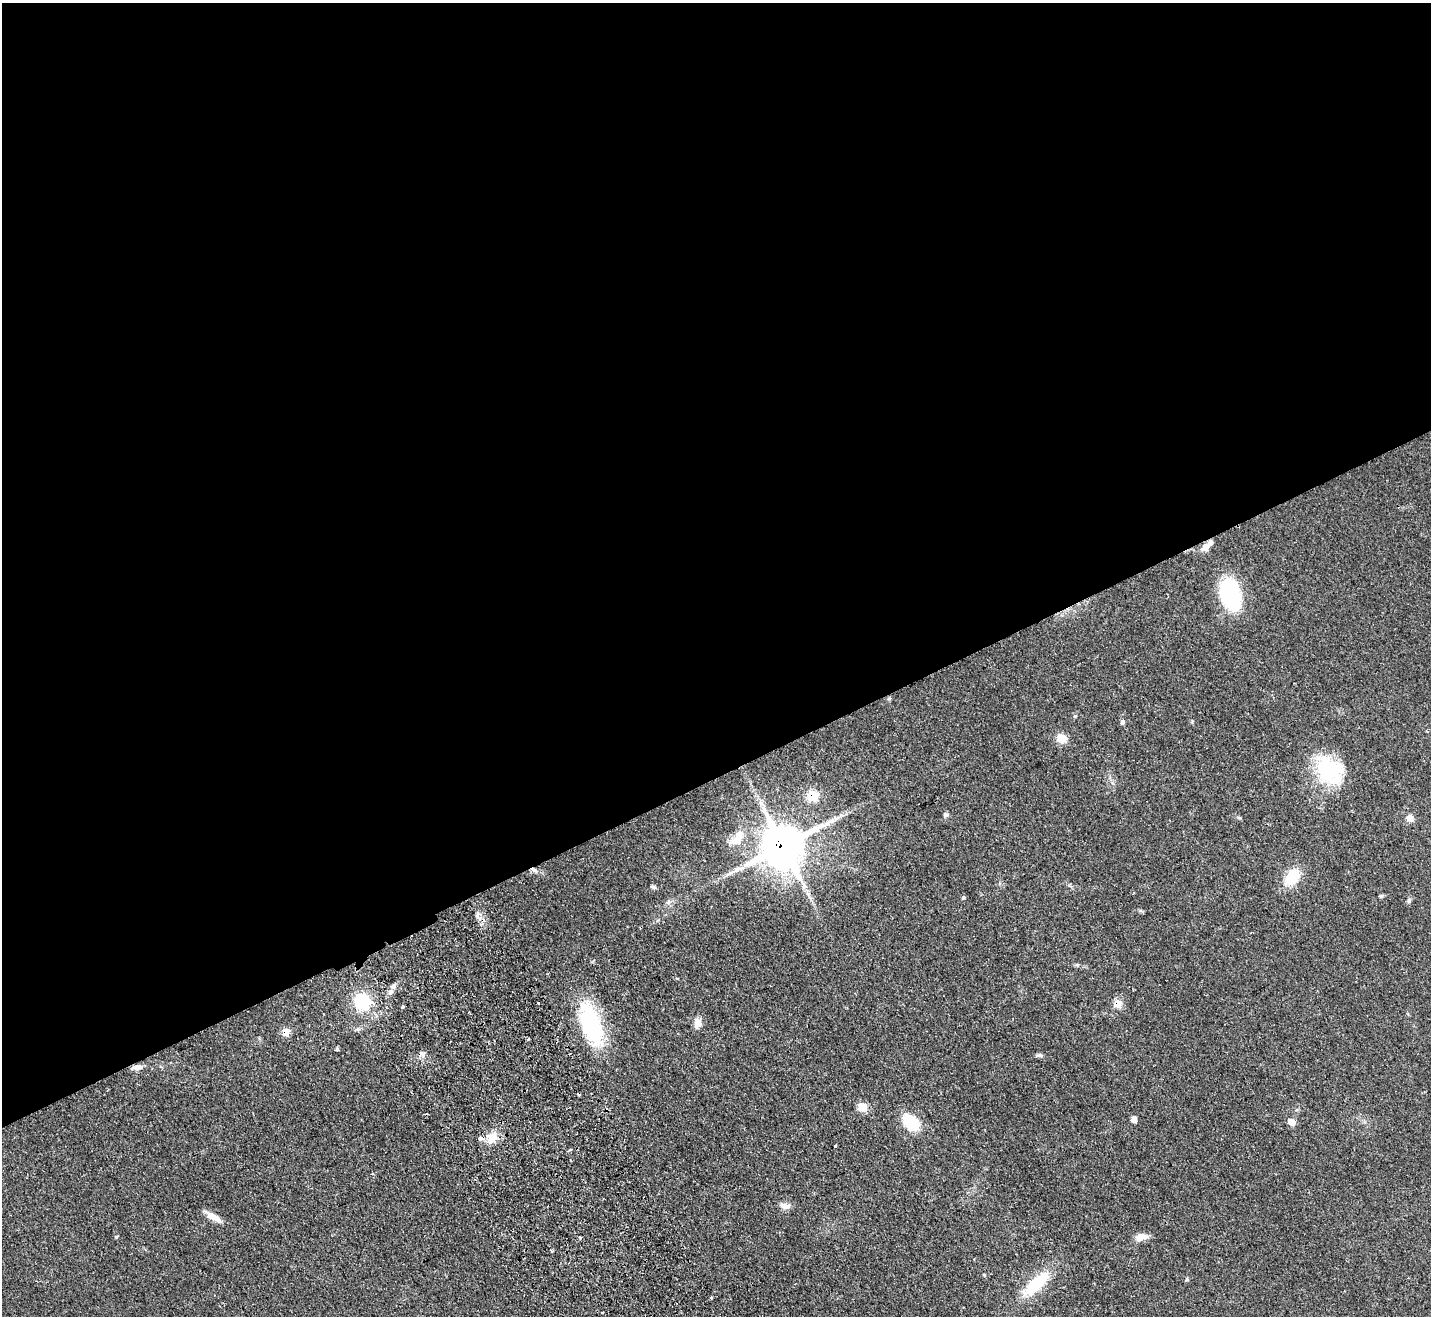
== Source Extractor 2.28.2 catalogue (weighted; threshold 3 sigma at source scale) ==
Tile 2 of 4 x 4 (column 2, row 1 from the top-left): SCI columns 1480-2908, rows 4264-5577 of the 5819 x 5764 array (HDU 1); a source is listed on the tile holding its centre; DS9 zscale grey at full resolution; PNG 1433 x 1318 px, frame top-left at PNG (2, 3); no overlay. Shown black and unused: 59% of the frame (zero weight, under 2 of 3 exposures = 3% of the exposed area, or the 3 px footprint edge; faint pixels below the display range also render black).
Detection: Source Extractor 2.28.2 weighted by HDU 2 'WHT'; one run over the whole footprint, this tile lists its part. Background 0.0667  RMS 0.0072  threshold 0.0326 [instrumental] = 3 sigma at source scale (4.5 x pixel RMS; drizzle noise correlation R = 1.50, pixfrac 1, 0.05/0.05 arcsec/px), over >= 5 px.
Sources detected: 53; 3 cosmic-ray / hot-pixel residue — not listed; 3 inside a brighter listed object's ellipse — not listed separately; the other 47 listed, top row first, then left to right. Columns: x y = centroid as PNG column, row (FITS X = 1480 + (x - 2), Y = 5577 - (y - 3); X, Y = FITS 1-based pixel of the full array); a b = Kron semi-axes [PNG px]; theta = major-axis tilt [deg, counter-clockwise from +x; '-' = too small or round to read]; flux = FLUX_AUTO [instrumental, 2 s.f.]
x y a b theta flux
1207 546 16 7 40 6.1
1230 594 27 17 -72 75
889 699 6 3 19 0.86
1075 716 5 3 - 0.66
1123 722 6 5 - 1.6
1062 738 11 10 - 7.1
1329 770 38 28 -46 44
813 795 7 7 - 23
946 815 8 5 27 1.4
1410 818 7 6 - 5.9
738 838 27 13 51 12
783 846 14 13 - 2100
534 870 10 5 -20 2.6
736 870 8 5 45 2.2
1292 877 18 13 49 20
653 887 7 5 -27 1.3
1381 896 6 5 - 0.93
963 898 5 3 - 0.73
1409 900 8 5 75 1.4
390 992 8 6 32 2.5
362 1001 12 11 - 41
1118 1004 7 6 - 9.7
403 1007 5 3 - 0.82
697 1023 14 10 -72 4.7
591 1024 48 20 -71 71
358 1029 5 5 - 1.2
286 1032 7 6 - 9.5
528 1039 3 3 - 2
422 1054 8 6 12 2.3
1040 1055 8 5 2 1.5
137 1067 11 7 9 3.7
862 1107 10 9 - 7.8
1134 1119 6 5 - 4.3
911 1122 20 13 -44 24
1291 1122 6 6 - 6.5
492 1138 16 12 49 8.7
835 1146 3 2 - 0.66
785 1206 14 7 -10 4
212 1216 19 8 -30 6.6
116 1237 5 4 - 0.81
1139 1237 13 10 36 4.9
580 1238 3 3 - 1.7
552 1251 3 3 - 2
984 1275 4 4 - 0.63
1187 1279 6 4 90 0.83
1036 1284 34 13 42 30
711 1298 3 3 - 1.5
Overlapping masked pixels (flux is a lower limit): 6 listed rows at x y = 1207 546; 813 795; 783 846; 534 870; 1118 1004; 286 1032
Unlisted compact peaks at least as high as the median listed source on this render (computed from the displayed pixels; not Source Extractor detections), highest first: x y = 337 1049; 477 916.